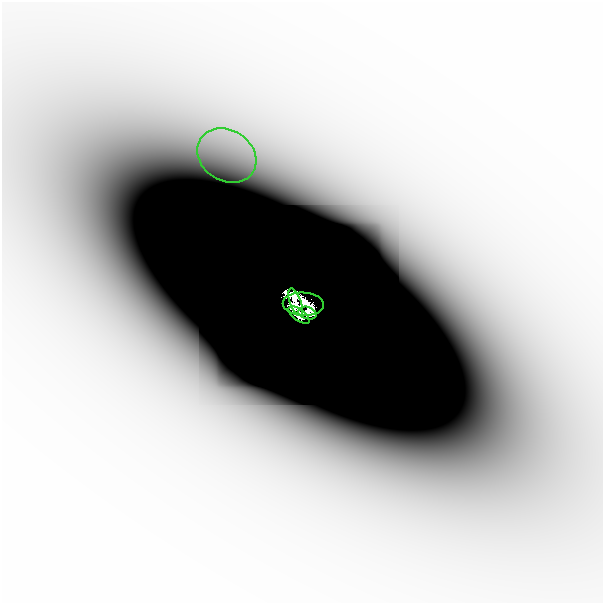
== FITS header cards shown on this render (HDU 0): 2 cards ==
NAXIS1  =                  601
NAXIS2  =                  601

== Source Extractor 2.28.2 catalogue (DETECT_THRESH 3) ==
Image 601 x 601 px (HDU 0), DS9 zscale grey, 1 PNG px = 1 image px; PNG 605 x 605 px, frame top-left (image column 1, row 601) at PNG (2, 2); each listed source drawn as its Kron ellipse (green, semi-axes under 4 px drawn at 4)
Background -6.31e-07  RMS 2.2e-07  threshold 6.56e-07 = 3 sigma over >= 5 px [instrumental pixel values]
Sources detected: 8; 3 with non-positive FLUX_AUTO (blend fragments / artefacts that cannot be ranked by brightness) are neither listed nor drawn; the other 5 listed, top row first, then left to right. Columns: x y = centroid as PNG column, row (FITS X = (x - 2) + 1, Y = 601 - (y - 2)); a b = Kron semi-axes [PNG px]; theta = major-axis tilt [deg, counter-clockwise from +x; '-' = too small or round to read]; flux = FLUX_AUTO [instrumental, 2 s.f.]
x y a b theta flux
227 155 31 25 -33 0.001
295 302 14 5 -69 1.1
303 304 21 11 -3 0.4
307 313 9 6 -17 0.59
299 315 12 5 -37 0.71
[3 non-positive-flux detections neither listed nor drawn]